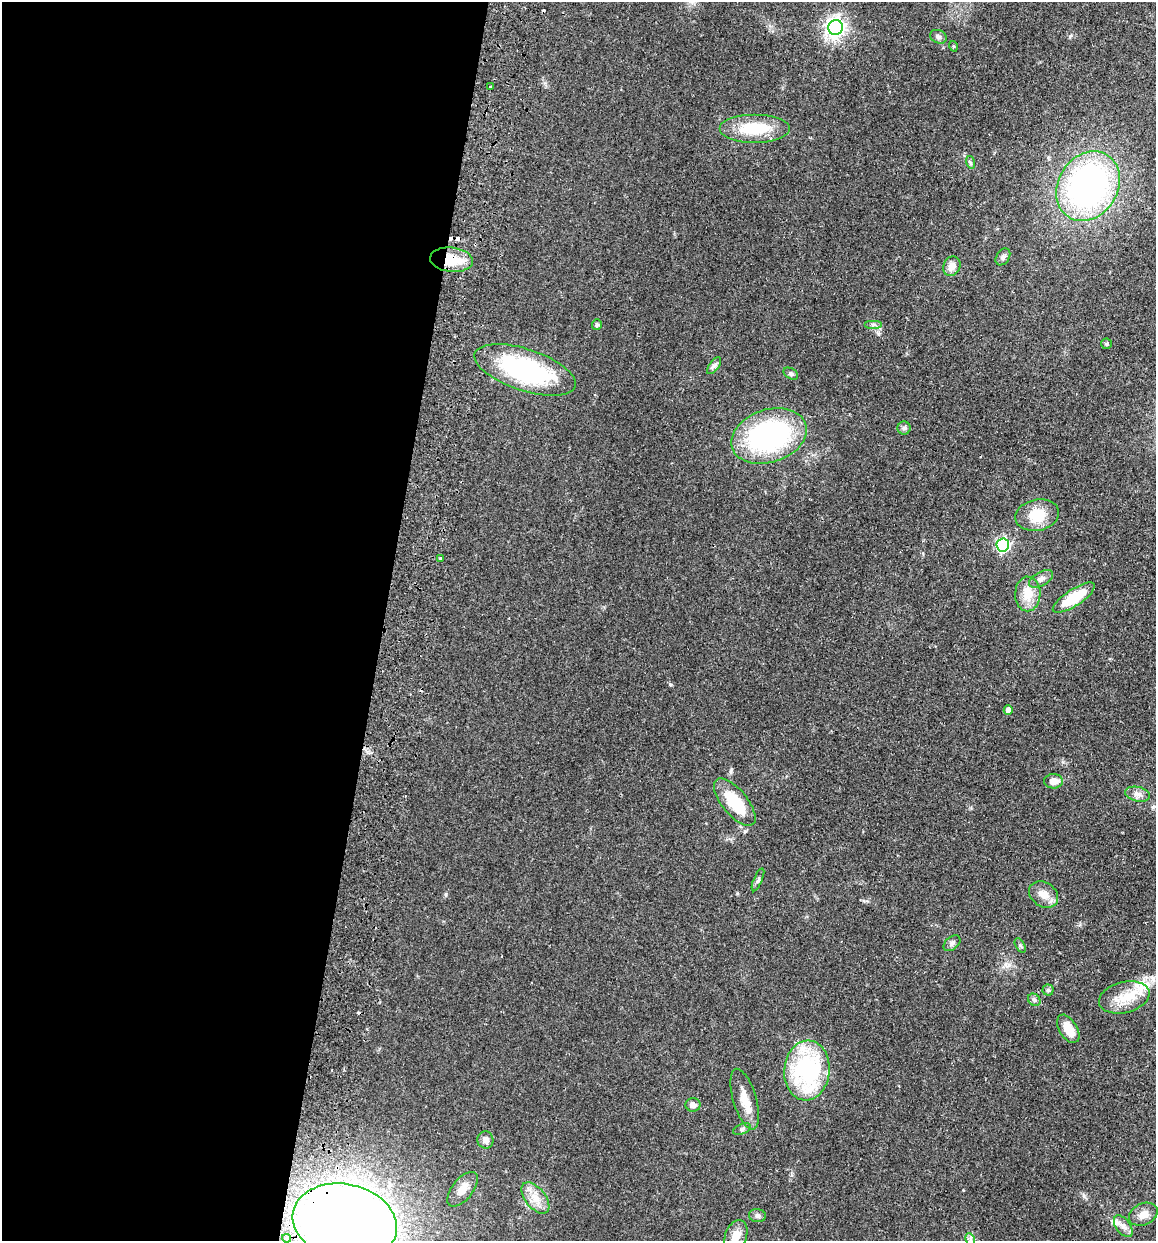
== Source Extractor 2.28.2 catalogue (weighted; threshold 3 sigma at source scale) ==
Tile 5 of 4 x 4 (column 1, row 2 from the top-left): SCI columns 175-1328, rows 2491-3729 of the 5081 x 4981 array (HDU 1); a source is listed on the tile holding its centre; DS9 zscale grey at full resolution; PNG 1158 x 1243 px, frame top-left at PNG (2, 2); each listed source drawn as its Kron ellipse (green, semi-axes under 4 px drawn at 4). Shown black and unused: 33% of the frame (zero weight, under 2 of 3 exposures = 3% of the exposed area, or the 3 px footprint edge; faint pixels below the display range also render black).
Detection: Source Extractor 2.28.2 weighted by HDU 2 'WHT'; one run over the whole footprint, this tile lists its part. Background 0.0478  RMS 0.0068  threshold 0.0307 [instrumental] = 3 sigma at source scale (4.5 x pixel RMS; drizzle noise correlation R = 1.50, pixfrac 1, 0.05/0.05 arcsec/px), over >= 5 px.
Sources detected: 59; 6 cosmic-ray / hot-pixel residue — neither listed nor drawn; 3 inside a brighter listed object's ellipse — not listed separately; the other 50 listed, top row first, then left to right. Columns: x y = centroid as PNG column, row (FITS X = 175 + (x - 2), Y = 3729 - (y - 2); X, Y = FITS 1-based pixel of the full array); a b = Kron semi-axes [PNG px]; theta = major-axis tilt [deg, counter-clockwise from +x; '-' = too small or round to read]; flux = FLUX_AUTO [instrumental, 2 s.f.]
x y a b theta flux
836 28 7 7 - 310
938 37 9 6 -24 1.8
953 46 5 3 - 0.64
490 87 3 3 - 1.1
754 128 35 14 0 28
970 162 6 4 -72 0.96
1088 186 36 29 57 210
1003 257 9 6 57 2.1
452 260 21 12 -6 20
952 266 10 8 61 5
873 324 9 4 0 1.7
597 325 5 5 - 1.3
1106 344 5 5 - 0.93
714 366 10 5 54 1.8
525 370 53 21 -18 95
791 374 8 5 -31 1.6
904 428 6 6 - 1.6
769 436 39 26 18 120
1037 515 22 15 13 16
1003 545 6 6 - 120
441 558 4 3 - 1.1
1041 579 13 6 30 3.2
1028 594 17 12 89 12
1074 598 24 8 33 26
1008 710 5 4 - 5.2
1053 781 9 7 -2 6.5
1137 794 13 7 -13 3.6
735 802 29 12 -50 27
758 880 12 3 67 1.5
1044 894 15 12 -35 7.3
952 943 10 6 40 2.1
1020 945 8 4 -59 1.2
1048 990 5 5 - 1.3
1124 997 26 15 14 17
1034 1000 7 5 -45 1.6
1068 1029 16 8 -58 10
807 1070 30 22 85 87
745 1099 31 11 -73 11
693 1105 7 6 - 3.5
742 1129 9 5 23 1.6
485 1140 8 8 - 3.4
463 1189 20 10 52 7.3
535 1198 18 10 -51 8.6
1143 1214 15 10 25 5.9
757 1216 8 6 -9 1.9
345 1222 53 38 -12 960
1123 1226 12 7 -54 3.8
736 1236 17 10 70 8.2
286 1238 4 3 - 1.5
970 1240 7 4 -72 1.7
Overlapping masked pixels (flux is a lower limit): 2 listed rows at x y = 452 260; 345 1222
Isophote crosses this tile's border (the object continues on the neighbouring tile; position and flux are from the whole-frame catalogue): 3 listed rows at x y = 345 1222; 736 1236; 970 1240
Unlisted compact peaks at least as high as the median listed source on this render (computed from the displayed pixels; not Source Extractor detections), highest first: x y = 670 684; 1084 1196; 745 831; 446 894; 737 893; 1070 36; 963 1190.